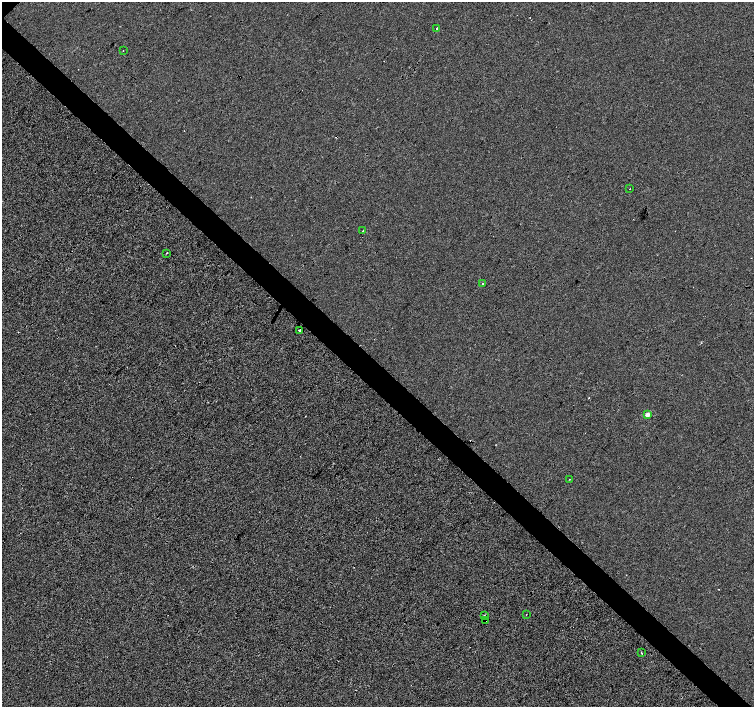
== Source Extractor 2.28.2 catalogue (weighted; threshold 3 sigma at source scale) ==
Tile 6 of 4 x 4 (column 2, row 2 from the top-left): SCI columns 1512-3015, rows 3043-4451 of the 6027 x 6019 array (HDU 1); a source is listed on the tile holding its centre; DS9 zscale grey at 2 x 2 block average (1 PNG px = mean of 2 x 2 image px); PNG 756 x 709 px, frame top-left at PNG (2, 2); each listed source drawn as its Kron ellipse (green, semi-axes under 4 px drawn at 4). Shown black and unused: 5% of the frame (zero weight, under 3 of 4 exposures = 2% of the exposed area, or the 3 px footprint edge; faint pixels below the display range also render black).
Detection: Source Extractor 2.28.2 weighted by HDU 2 'WHT'; one run over the whole footprint, this tile lists its part. Background -0.0011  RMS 0.0063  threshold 0.0285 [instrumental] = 3 sigma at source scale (4.5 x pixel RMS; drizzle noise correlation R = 1.50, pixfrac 1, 0.0396/0.0396 arcsec/px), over >= 5 px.
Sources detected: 17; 4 cosmic-ray / hot-pixel residue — neither listed nor drawn; the other 13 listed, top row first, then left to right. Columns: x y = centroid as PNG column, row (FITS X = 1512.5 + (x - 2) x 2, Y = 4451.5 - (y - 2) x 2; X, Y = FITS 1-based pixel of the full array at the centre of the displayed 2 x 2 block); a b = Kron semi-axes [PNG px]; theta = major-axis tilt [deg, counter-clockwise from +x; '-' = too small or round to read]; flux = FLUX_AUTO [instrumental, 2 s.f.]
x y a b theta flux
437 28 2 2 - 7
123 51 2 2 - 1
630 189 2 2 - 0.91
362 231 2 2 - 1
167 253 2 2 - 0.97
483 284 2 2 - 1.5
300 330 2 2 - 15
648 415 2 2 - 18
569 479 2 2 - 0.58
484 615 2 2 - 2.9
526 615 2 2 - 3.7
486 621 3 2 - 21
642 653 2 2 - 1.7
Overlapping masked pixels (flux is a lower limit): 1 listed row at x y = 486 621
Diffuse or blended objects may show on this block-average render without a row.